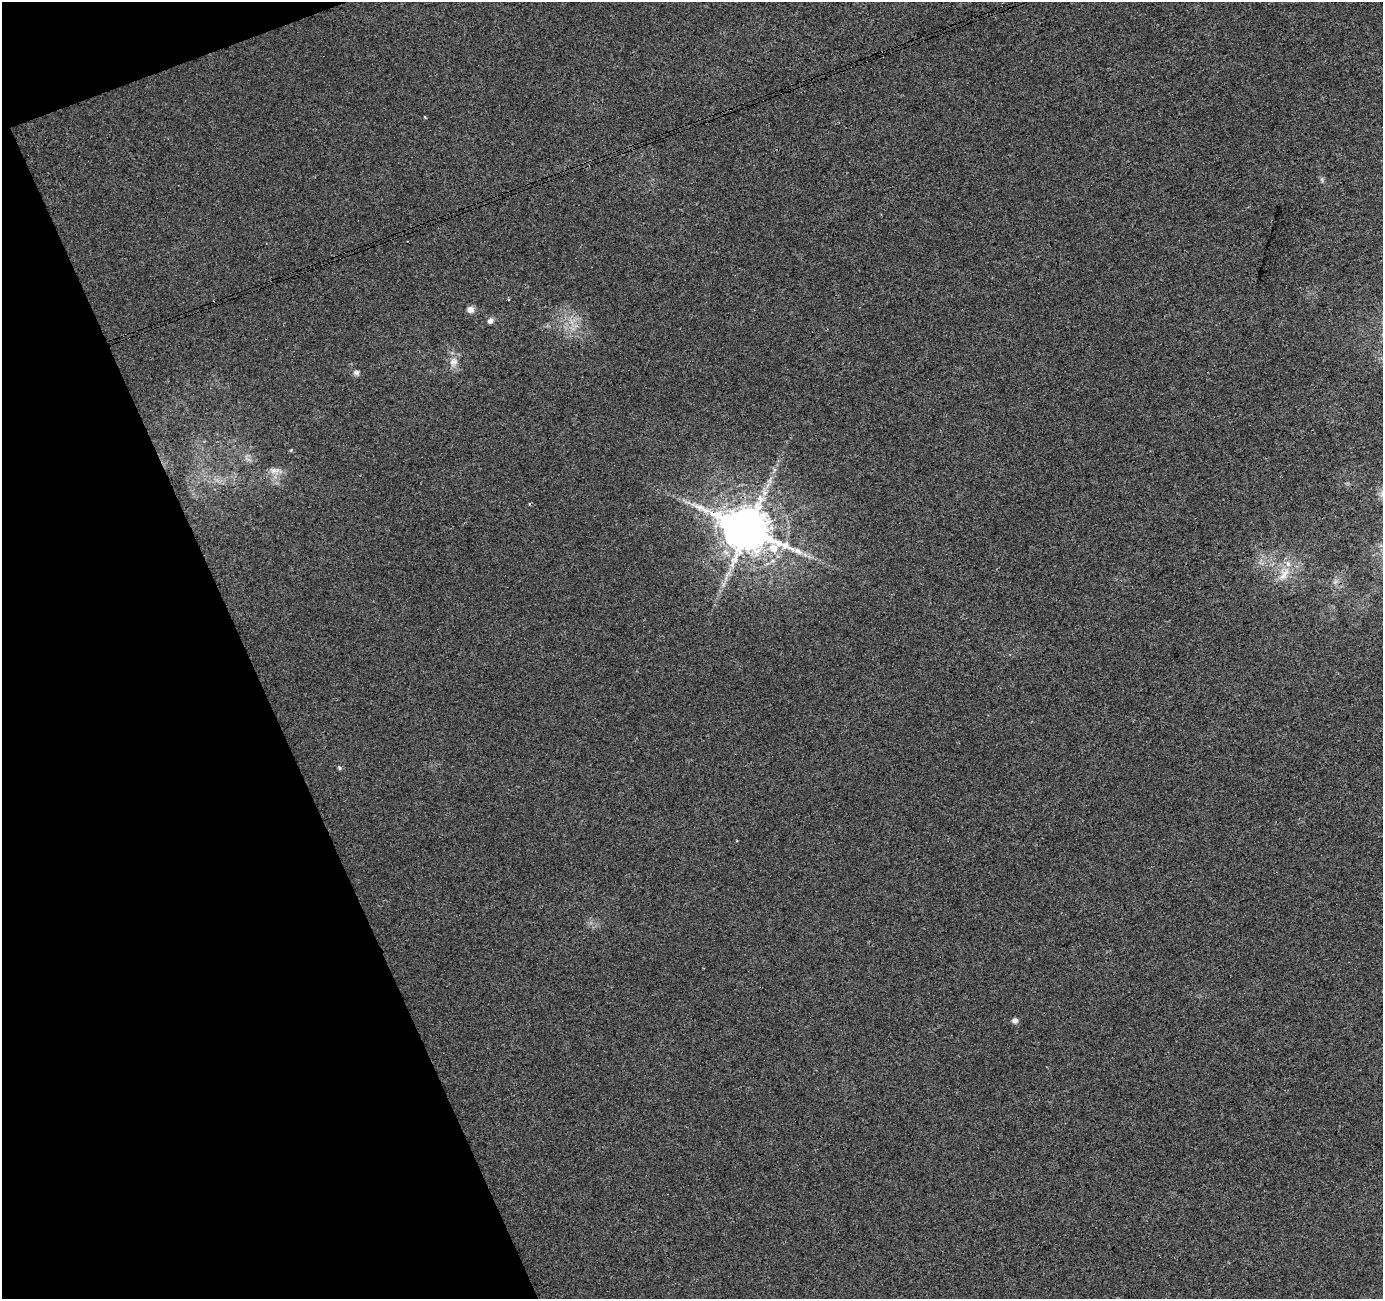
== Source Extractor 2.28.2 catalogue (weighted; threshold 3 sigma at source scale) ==
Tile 5 of 4 x 4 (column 1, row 2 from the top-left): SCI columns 54-1434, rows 2698-3994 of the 5633 x 5451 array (HDU 1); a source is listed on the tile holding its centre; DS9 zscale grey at full resolution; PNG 1385 x 1301 px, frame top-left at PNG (2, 2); no overlay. Shown black and unused: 19% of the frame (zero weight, under 3 of 4 exposures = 5% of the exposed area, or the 3 px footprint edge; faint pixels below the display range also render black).
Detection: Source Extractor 2.28.2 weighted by HDU 2 'WHT'; one run over the whole footprint, this tile lists its part. Background 0.00134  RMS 0.0035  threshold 0.0158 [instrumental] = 3 sigma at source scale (4.5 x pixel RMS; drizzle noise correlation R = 1.50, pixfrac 1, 0.0396/0.0396 arcsec/px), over >= 5 px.
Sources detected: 16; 1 cosmic-ray / hot-pixel residue — not listed; the other 15 listed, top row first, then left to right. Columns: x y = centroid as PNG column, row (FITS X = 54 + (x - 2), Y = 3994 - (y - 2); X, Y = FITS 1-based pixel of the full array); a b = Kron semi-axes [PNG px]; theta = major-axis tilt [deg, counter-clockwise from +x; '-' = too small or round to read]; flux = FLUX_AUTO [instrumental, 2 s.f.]
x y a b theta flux
425 117 3 3 - 0.52
1322 180 7 4 -72 0.57
508 299 3 3 - 0.52
470 309 8 8 - 1.6
490 321 6 5 - 1.6
453 362 14 11 61 3
356 372 8 7 - 1.1
273 471 10 8 34 2.1
770 480 7 4 72 0.91
748 529 14 11 -19 1800
773 548 8 7 - 4.3
805 555 7 4 -2 0.94
1284 574 23 11 63 5.7
339 768 6 4 -89 0.45
1015 1021 8 6 19 1.1
Overlapping masked pixels (flux is a lower limit): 1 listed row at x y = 748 529
Unlisted compact peaks at least as high as the median listed source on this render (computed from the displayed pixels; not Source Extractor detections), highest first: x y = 291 450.